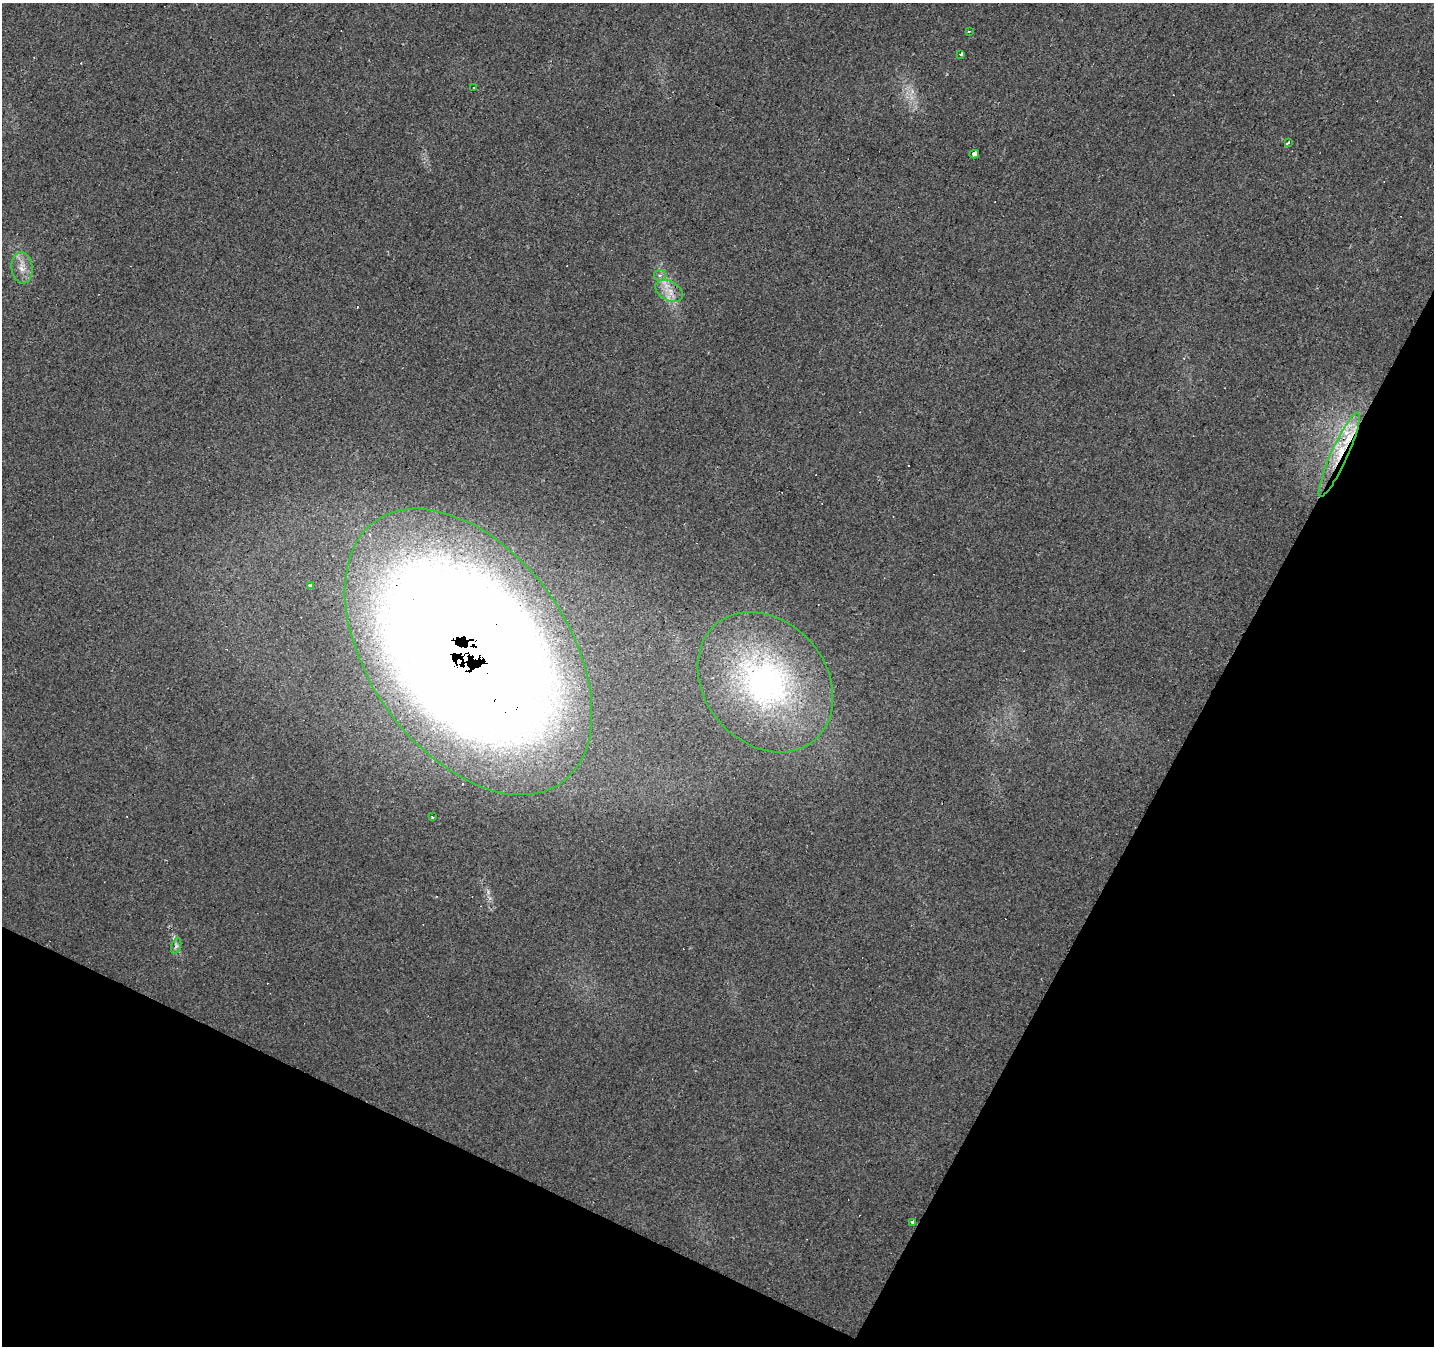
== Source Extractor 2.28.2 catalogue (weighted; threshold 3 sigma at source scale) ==
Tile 15 of 4 x 4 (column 3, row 4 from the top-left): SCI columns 2867-4298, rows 197-1540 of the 5734 x 5835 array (HDU 1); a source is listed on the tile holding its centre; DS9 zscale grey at full resolution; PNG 1436 x 1348 px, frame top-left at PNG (2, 3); each listed source drawn as its Kron ellipse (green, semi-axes under 4 px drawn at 4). Shown black and unused: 26% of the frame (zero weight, under 2 of 3 exposures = <1% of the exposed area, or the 3 px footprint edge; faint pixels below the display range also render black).
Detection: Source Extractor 2.28.2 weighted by HDU 2 'WHT'; one run over the whole footprint, this tile lists its part. Background 0.0305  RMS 0.0062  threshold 0.0278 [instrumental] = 3 sigma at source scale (4.5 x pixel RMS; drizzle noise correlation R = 1.50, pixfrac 1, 0.0396/0.0396 arcsec/px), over >= 5 px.
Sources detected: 32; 14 cosmic-ray / hot-pixel residue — neither listed nor drawn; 3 inside a brighter listed object's ellipse — not listed separately; the other 15 listed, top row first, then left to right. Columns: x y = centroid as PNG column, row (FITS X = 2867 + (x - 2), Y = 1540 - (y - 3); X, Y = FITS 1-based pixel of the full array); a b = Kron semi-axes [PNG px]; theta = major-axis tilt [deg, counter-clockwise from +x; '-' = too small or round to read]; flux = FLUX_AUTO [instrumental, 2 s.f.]
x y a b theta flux
969 31 3 2 - 1
961 54 3 3 - 1.2
473 88 3 2 - 0.77
1288 142 3 3 - 16
974 154 4 4 - 7.3
22 268 16 10 -83 6.4
660 275 6 5 - 1.6
669 291 15 9 -30 7
1339 455 46 8 65 23
311 585 4 3 - 5.2
468 652 161 99 -55 2600
765 682 76 61 -50 170
432 817 4 2 - 1
176 946 8 4 72 1.5
912 1222 4 3 - 4.5
Overlapping masked pixels (flux is a lower limit): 2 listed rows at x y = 1339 455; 468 652